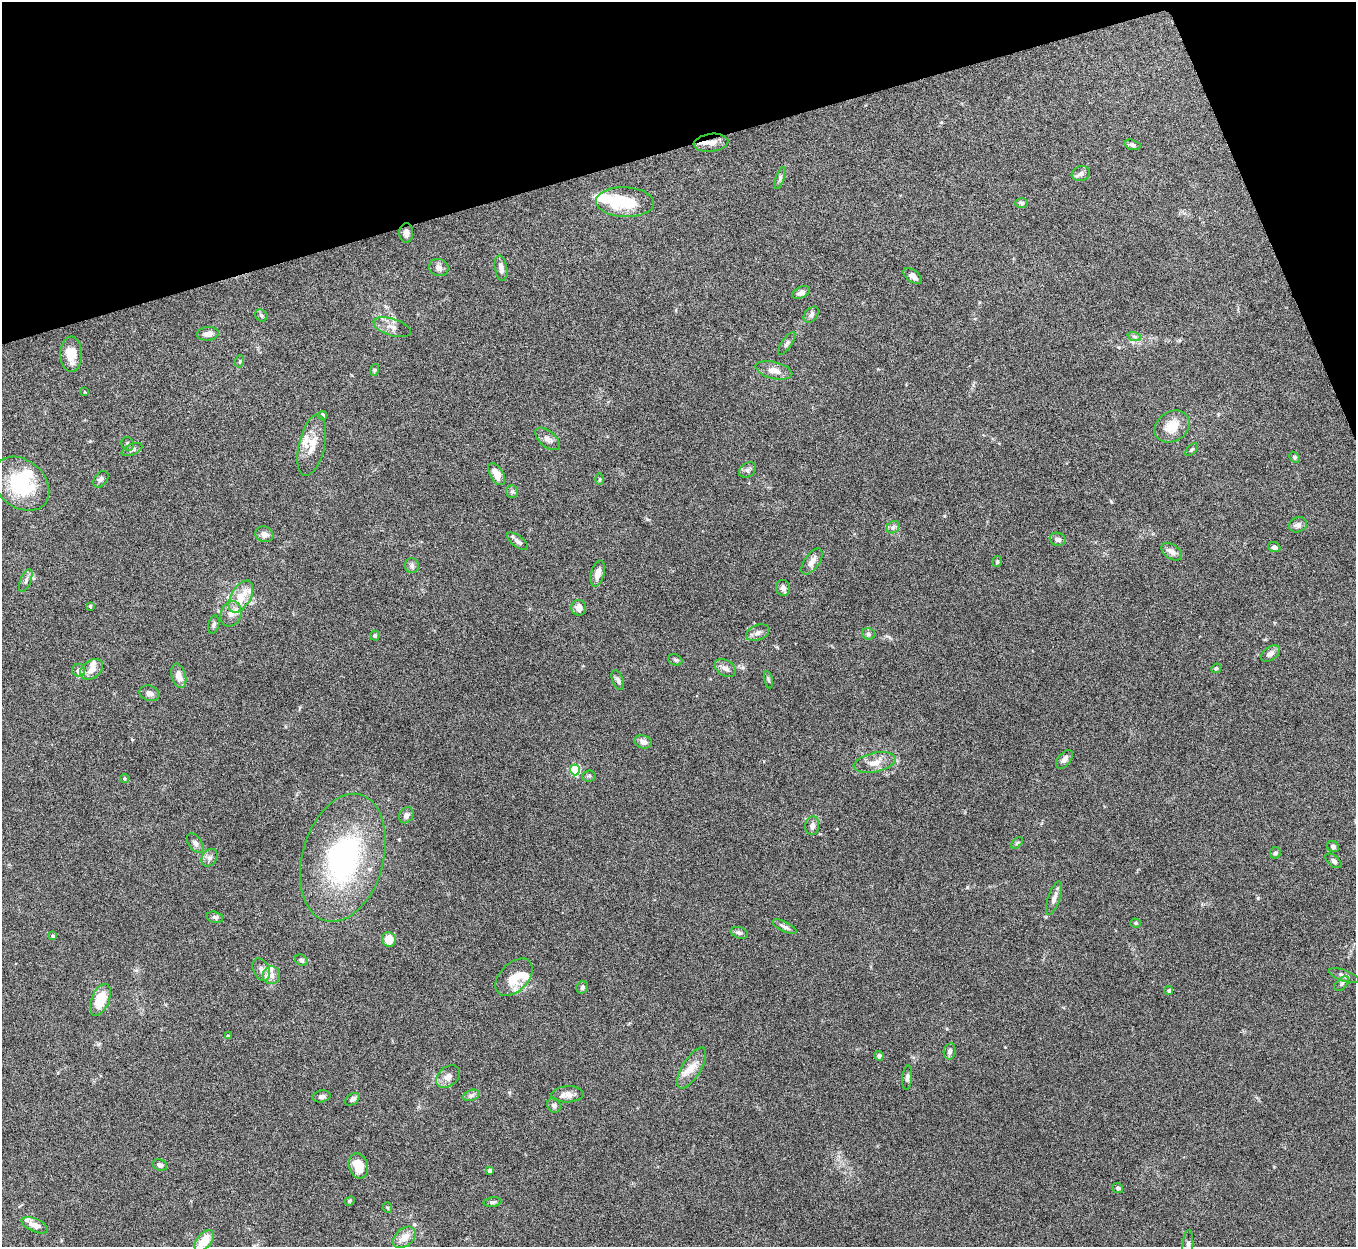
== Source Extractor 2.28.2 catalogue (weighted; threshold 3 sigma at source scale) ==
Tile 3 of 4 x 4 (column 3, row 1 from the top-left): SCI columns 2712-4065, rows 3886-5130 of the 5424 x 5404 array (HDU 1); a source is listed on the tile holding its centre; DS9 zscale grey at full resolution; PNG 1358 x 1249 px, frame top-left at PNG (2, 2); each listed source drawn as its Kron ellipse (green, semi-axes under 4 px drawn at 4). Shown black and unused: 14% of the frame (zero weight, under 5 of 10 exposures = <1% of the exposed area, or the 3 px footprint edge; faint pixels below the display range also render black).
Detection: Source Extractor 2.28.2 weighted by HDU 2 'WHT'; one run over the whole footprint, this tile lists its part. Background 0.161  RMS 0.0059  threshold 0.0241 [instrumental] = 3 sigma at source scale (4.09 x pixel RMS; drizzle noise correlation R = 1.36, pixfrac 0.8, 0.05/0.05 arcsec/px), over >= 5 px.
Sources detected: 130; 2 inside a brighter object's white glare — neither listed nor drawn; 8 inside a brighter listed object's ellipse — not listed separately; the other 120 listed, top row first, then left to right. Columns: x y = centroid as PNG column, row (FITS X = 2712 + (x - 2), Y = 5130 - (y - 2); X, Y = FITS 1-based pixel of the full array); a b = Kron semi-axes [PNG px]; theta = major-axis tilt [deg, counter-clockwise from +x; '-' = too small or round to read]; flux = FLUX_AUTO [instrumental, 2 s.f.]
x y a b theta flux
711 143 17 9 6 4.5
1132 145 8 5 -16 1.3
1081 174 9 7 17 2
780 178 11 4 71 1.3
625 202 29 15 -2 20
1022 203 6 5 - 0.99
406 233 10 7 90 2.1
439 268 10 8 -20 2.2
501 268 13 6 -82 2.7
913 276 11 5 -39 2.5
801 293 9 5 25 2
261 315 6 5 - 1.1
811 315 9 6 49 1.5
392 327 19 8 -18 4.1
208 334 11 7 5 3
1134 336 7 4 -19 1
787 343 13 5 56 1.5
71 354 18 10 -89 8.5
240 361 6 3 72 0.6
374 370 6 4 72 0.63
774 370 19 8 -14 5.4
85 392 4 2 - 0.36
323 415 4 4 - 2.8
1172 426 19 14 33 9.3
548 439 15 8 -40 2.8
128 444 7 6 - 1.2
312 445 31 13 77 9.2
132 450 11 5 23 1.4
1192 450 8 4 45 0.92
1295 457 6 4 -43 0.85
747 470 9 7 33 1.6
496 474 12 6 -59 4.9
101 479 9 6 51 1.4
600 479 5 3 - 0.61
21 484 31 23 -39 34
512 492 6 6 - 1
1298 525 9 7 20 2.2
893 527 7 5 43 1.4
264 534 9 8 - 3
1058 539 8 6 -16 2.2
518 541 12 5 -37 2
1274 547 6 5 - 1.8
1172 552 11 7 -35 3
812 561 15 7 55 3.7
997 562 6 4 76 0.77
412 566 7 7 - 1.7
598 573 13 6 74 5
26 580 12 5 68 1.7
783 588 8 7 - 2
241 597 17 10 60 11
90 606 4 4 - 0.68
579 608 8 7 - 3
231 614 13 10 70 4.2
214 625 9 5 77 1.3
758 633 12 7 22 2.3
868 634 6 5 - 1.2
375 636 5 5 - 0.93
1270 653 11 6 35 2.5
675 660 7 5 -21 0.87
725 668 11 8 -33 2.6
1216 668 5 4 - 0.75
92 669 13 8 35 4.3
79 670 6 6 - 3.3
179 676 12 7 -75 4.6
618 680 10 5 -68 1.5
768 680 8 3 -77 0.79
149 693 10 7 -19 2.4
643 742 9 6 -17 2.6
1064 759 11 6 52 2.2
875 763 21 9 12 5.8
575 770 5 5 - 45
589 776 7 5 5 1
125 778 4 4 - 0.67
406 815 8 7 - 1.9
812 826 9 7 84 2.1
195 843 11 6 -54 2
1017 843 7 4 45 0.85
1333 847 6 5 - 1.2
1275 853 6 5 - 1.1
209 858 9 7 57 2
343 858 65 40 74 93
1334 861 9 5 -39 1.6
1054 898 17 6 71 2.9
215 917 8 5 -15 1.2
1135 923 5 4 - 0.64
784 927 13 5 -26 1.8
739 933 9 5 -19 1.4
53 936 4 4 - 0.93
389 939 7 6 - 8.9
301 960 7 5 -32 1
261 970 12 7 -65 2.8
271 975 9 8 - 3.5
1344 975 15 5 -18 2.1
514 977 22 14 45 9.9
1342 984 9 5 46 1.1
582 987 6 5 - 1.4
1169 990 5 4 - 0.79
100 1000 17 9 68 13
228 1036 4 3 - 0.87
950 1051 8 6 80 1.9
879 1056 5 4 - 1.1
692 1068 23 9 59 6.2
448 1077 13 9 38 3.5
907 1078 12 5 84 1.5
567 1094 16 8 3 4.1
471 1095 8 5 19 1.4
322 1096 9 6 13 1.8
352 1099 8 5 34 1.6
554 1105 7 6 - 1.5
160 1165 7 5 -23 1.9
358 1166 13 9 -72 9.9
490 1171 4 4 - 2.4
1118 1188 5 5 - 1.1
350 1201 5 4 - 0.69
493 1202 9 4 7 1.1
388 1208 5 3 - 0.55
35 1225 14 6 -24 3.6
404 1237 13 8 40 5.8
204 1241 12 7 51 11
1188 1245 15 5 86 2.3
Overlapping masked pixels (flux is a lower limit): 1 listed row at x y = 711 143
Isophote crosses this tile's border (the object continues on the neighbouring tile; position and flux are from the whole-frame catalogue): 2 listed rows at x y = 204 1241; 1188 1245
Unlisted compact peaks at least as high as the median listed source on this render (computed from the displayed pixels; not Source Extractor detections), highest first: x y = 1258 898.